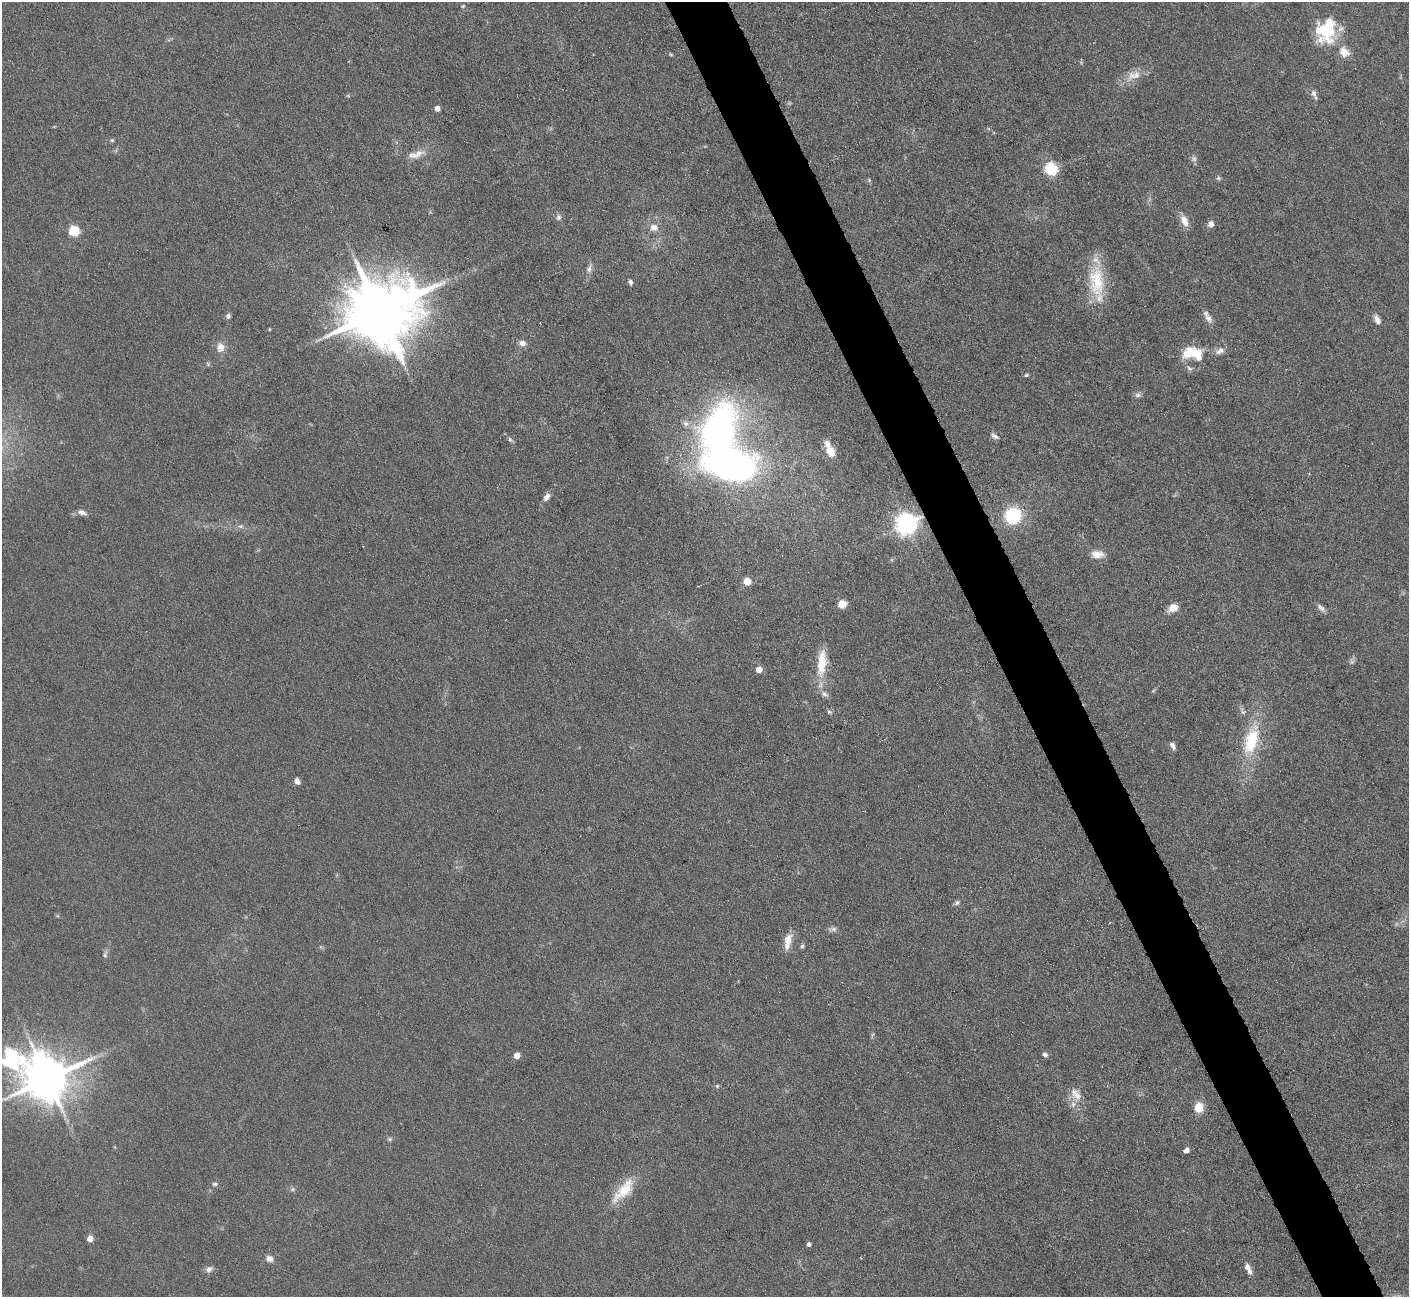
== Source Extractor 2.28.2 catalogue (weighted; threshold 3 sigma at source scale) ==
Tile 6 of 4 x 4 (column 2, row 2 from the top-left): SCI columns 1408-2814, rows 2874-4168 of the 5627 x 5613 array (HDU 1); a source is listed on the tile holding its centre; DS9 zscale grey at full resolution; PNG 1411 x 1299 px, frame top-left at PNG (2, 2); no overlay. Shown black and unused: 4% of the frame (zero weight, under 3 of 6 exposures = <1% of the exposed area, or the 3 px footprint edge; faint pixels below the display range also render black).
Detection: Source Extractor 2.28.2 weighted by HDU 2 'WHT'; one run over the whole footprint, this tile lists its part. Background 0.109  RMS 0.0089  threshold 0.0365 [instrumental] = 3 sigma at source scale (4.09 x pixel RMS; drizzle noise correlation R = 1.36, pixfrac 0.8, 0.05/0.05 arcsec/px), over >= 5 px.
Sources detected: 87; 1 too faint to see at this stretch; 2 inside a brighter object's white glare — not listed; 8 inside a brighter listed object's ellipse — not listed separately; the other 76 listed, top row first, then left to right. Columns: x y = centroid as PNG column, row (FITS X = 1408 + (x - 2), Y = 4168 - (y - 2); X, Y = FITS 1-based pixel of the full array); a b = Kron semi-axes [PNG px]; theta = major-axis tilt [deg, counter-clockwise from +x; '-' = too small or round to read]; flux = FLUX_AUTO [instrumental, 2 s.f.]
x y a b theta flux
463 6 6 5 - 1.2
1325 30 38 23 -77 39
671 54 5 4 - 1.1
1136 75 14 11 81 8.3
1314 93 9 6 -66 3.9
437 108 4 4 - 8.1
112 140 6 5 - 1.4
417 154 24 9 23 10
1194 159 8 7 - 2.8
1051 169 7 6 - 82
1218 178 6 5 - 1.6
869 180 6 4 -51 1.2
558 217 8 7 - 2.8
1185 221 15 8 -65 8.5
1211 224 8 7 - 4.3
654 227 9 8 - 7
74 231 5 5 - 73
589 269 13 7 72 4.2
630 282 6 5 - 2.3
1097 283 50 19 -84 40
380 311 21 17 21 8700
228 316 6 6 - 2.4
1207 317 18 7 -61 5.5
1377 320 12 6 -66 4.9
269 329 5 3 - 0.65
522 343 7 5 -13 5.5
220 347 13 11 -86 7.5
1220 351 13 8 27 5.2
1189 353 20 14 32 19
208 364 6 5 - 1.3
1189 368 10 6 -42 2.7
1026 375 6 4 15 1.4
1138 395 9 6 0 2.6
994 436 11 6 -26 3
510 439 8 5 -48 1.9
831 452 11 8 -63 13
733 466 75 43 -21 310
547 497 10 6 51 4.8
82 512 12 7 -19 4.3
1013 515 18 17 - 44
906 524 7 7 - 670
240 526 8 6 -1 2.6
1097 554 16 10 -2 8.9
747 581 5 5 - 21
842 604 5 5 - 32
1173 608 13 8 27 8.1
1321 608 13 6 -48 3.6
1352 661 8 6 -69 2.1
822 663 34 11 85 26
759 669 4 4 - 12
824 694 12 7 -31 3.8
829 712 6 5 - 1.8
1251 740 42 18 74 47
1172 746 8 5 -61 3.6
297 781 8 6 -64 3.5
957 903 7 6 - 2
833 929 12 6 -2 3
788 941 20 8 77 11
802 946 7 5 88 1.6
105 954 11 6 78 2.5
1045 1055 6 5 - 2.6
517 1056 5 4 - 11
47 1078 20 14 -26 3300
717 1086 6 5 - 1.2
1075 1094 20 10 -50 9.1
1199 1107 11 9 -86 12
390 1139 6 5 - 1.6
1186 1150 5 4 - 5.3
215 1184 7 5 4 2.1
292 1189 6 5 - 1.6
624 1190 38 14 49 26
90 1239 5 4 - 12
809 1244 4 4 - 2.7
269 1259 9 7 -26 4.6
1247 1267 9 7 -66 4.2
209 1269 10 8 33 3.7
Overlapping masked pixels (flux is a lower limit): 1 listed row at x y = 906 524
Isophote crosses this tile's border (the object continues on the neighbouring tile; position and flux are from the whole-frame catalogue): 1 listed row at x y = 47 1078